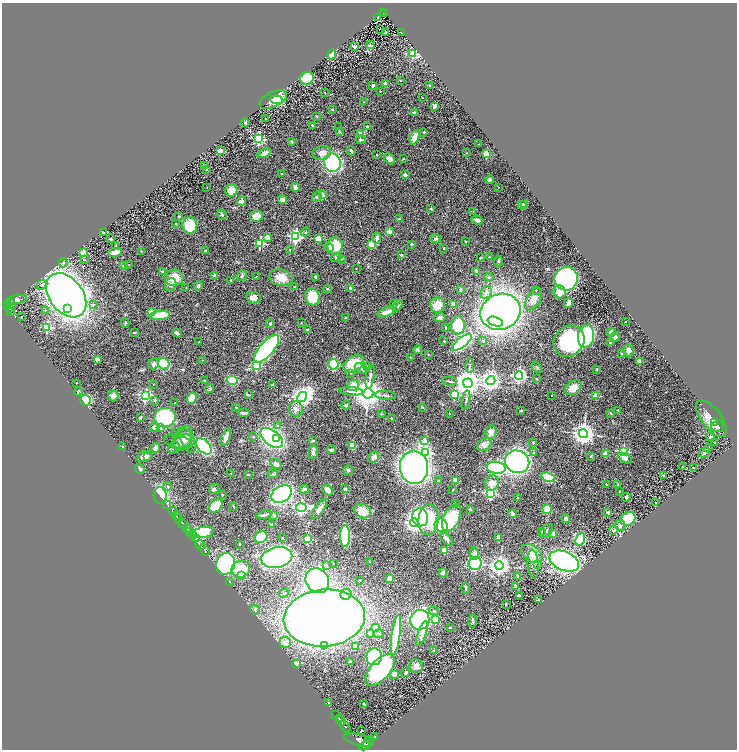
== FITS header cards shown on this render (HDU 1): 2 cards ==
NAXIS1  =                 1469
NAXIS2  =                 1495

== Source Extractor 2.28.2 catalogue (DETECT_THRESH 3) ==
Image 1469 x 1495 px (HDU 1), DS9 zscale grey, zoomed out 1/2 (1 PNG px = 2 x 2 image px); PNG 739 x 752 px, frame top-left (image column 1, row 1494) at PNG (2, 3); each listed source drawn as its Kron ellipse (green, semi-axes under 4 px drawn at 4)
Background 1.06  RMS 0.064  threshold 0.192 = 3 sigma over >= 5 px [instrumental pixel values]
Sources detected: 436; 21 cannot appear on this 1/2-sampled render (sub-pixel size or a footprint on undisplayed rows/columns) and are neither listed nor drawn; the other 415 listed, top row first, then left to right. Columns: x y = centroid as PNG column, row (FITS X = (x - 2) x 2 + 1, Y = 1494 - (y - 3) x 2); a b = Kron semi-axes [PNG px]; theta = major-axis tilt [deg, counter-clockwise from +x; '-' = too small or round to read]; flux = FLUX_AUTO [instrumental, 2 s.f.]
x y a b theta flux
383 13 2 2 - 22
385 14 3 2 - 27
377 17 4 2 - 19
381 30 2 1 - 81
385 33 3 2 - 9.7
402 33 4 1 - 97
371 45 4 3 - 14
355 47 2 2 - 150
332 54 5 3 - 240
413 54 3 3 - 580
307 78 7 6 - 290
400 80 2 2 - 6.4
385 84 2 2 - 67
373 85 2 2 - 63
429 86 2 2 - 35
380 91 2 2 - 6.8
325 92 2 2 - 4.3
422 97 2 2 - 3.7
273 99 14 7 26 240
276 100 6 3 -7 36
364 102 3 2 - 5.5
435 106 2 2 - 120
332 109 2 2 - 36
414 113 2 2 - 81
317 116 3 3 - 9.2
265 118 2 2 - 5.7
245 123 4 3 - 11
312 125 2 2 - 26
339 127 2 2 - 5.1
368 127 3 2 - 42
340 132 3 2 - 11
424 132 2 2 - 29
361 134 2 2 - 230
415 137 8 4 69 130
259 139 3 3 - 1600
361 140 5 3 - 21
292 142 2 2 - 48
479 144 2 1 - 6.1
221 151 2 2 - 320
351 151 5 2 - 21
264 153 7 4 25 52
322 153 9 7 13 98
466 153 3 2 - 4.5
486 154 3 2 - 480
377 155 2 2 - 18
389 159 6 4 -46 51
403 159 4 3 - 10
333 163 9 8 - 1700
204 165 3 2 - 11
207 170 2 2 - 17
282 174 2 2 - 40
405 175 4 4 - 31
490 180 4 4 - 27
207 187 2 1 - 2.9
295 187 4 4 - 37
499 187 2 2 - 4.9
231 190 6 6 - 160
322 195 2 2 - 150
317 197 5 4 - 22
283 200 4 3 - 63
241 201 4 4 - 42
525 204 3 2 - 12
522 205 4 3 - 75
431 209 3 3 - 8.3
473 211 3 2 - 6
222 215 5 3 - 18
178 216 3 3 - 9.7
256 216 6 5 - 150
399 219 2 2 - 80
477 220 6 3 -19 65
175 223 2 2 - 13
190 225 8 7 - 420
306 232 4 3 - 13
389 232 3 2 - 210
104 233 4 2 - 14
296 236 4 4 - 2600
267 237 2 2 - 220
377 238 6 4 -89 33
111 239 2 2 - 28
318 239 3 3 - 280
435 239 5 4 - 24
466 241 3 2 - 5.7
260 243 3 3 - 960
371 244 3 2 - 390
412 244 3 2 - 22
116 245 3 3 - 9.5
335 246 9 7 86 270
329 247 5 4 - 45
444 248 2 2 - 29
290 249 3 2 - 7.1
205 250 3 3 - 8.5
141 251 3 2 - 5.2
84 252 3 2 - 430
115 252 7 3 15 160
401 255 2 2 - 35
490 257 4 3 - 11
336 258 5 3 - 14
481 258 3 3 - 8.4
84 259 2 2 - 10
341 259 2 2 - 7.4
499 261 6 4 89 19
63 263 5 3 - 14
129 264 2 2 - 3.3
123 265 2 2 - 54
356 269 2 2 - 9.6
477 271 2 2 - 170
162 272 3 3 - 11
215 275 2 2 - 90
242 276 6 4 70 21
256 277 2 2 - 10
315 277 2 2 - 43
489 277 5 3 - 15
174 278 9 8 - 220
281 278 12 8 -15 180
566 279 12 11 - 2400
231 281 3 2 - 29
42 285 5 4 - 31
171 285 6 5 - 42
198 285 5 4 - 19
295 287 2 2 - 11
186 288 2 2 - 5.3
351 288 2 2 - 150
327 289 4 3 - 8.6
460 289 2 2 - 86
536 290 2 2 - 15
486 292 7 5 62 54
559 292 6 6 - 110
66 295 25 17 -52 11000
312 297 8 7 - 310
254 298 7 6 - 65
534 299 12 6 60 110
17 300 10 4 10 80
394 303 3 2 - 22
568 303 5 3 - 51
11 304 5 3 - 580
7 305 4 2 - 490
93 305 3 3 - 18
437 305 7 7 - 200
453 305 4 4 - 92
398 306 6 3 47 18
10 308 4 2 - 310
68 308 3 3 - 1700
45 310 3 3 - 14
11 311 3 2 - 210
151 311 2 2 - 130
387 312 9 4 18 100
501 312 20 17 24 7300
160 315 10 4 5 330
21 316 2 1 - 7.2
346 317 2 2 - 24
440 317 6 4 9 39
495 322 8 4 -18 280
625 322 2 1 - 8.6
125 323 5 3 - 12
301 323 2 2 - 18
270 324 4 4 - 22
458 325 9 7 89 430
47 327 3 3 - 1100
445 327 4 2 - 8.2
307 330 2 2 - 17
134 332 3 2 - 20
611 332 4 4 - 45
177 333 5 3 - 24
586 336 11 8 79 1000
615 337 5 5 - 34
199 341 3 2 - 4.8
444 341 2 2 - 18
483 341 3 2 - 8.5
569 341 16 14 48 1300
462 342 11 5 40 2500
610 343 2 2 - 37
267 349 17 7 50 2300
418 350 4 4 - 22
628 351 6 5 - 69
622 353 2 2 - 41
429 355 3 2 - 6.1
411 358 4 2 - 7.6
97 359 2 2 - 130
202 360 2 1 - 3.3
639 361 2 2 - 170
153 364 5 5 - 41
164 364 6 5 - 580
334 364 5 5 - 630
354 364 11 7 32 460
257 365 3 3 - 980
368 366 4 3 - 26
470 366 7 3 89 19
536 367 6 4 -58 19
361 369 7 3 -33 23
597 369 3 2 - 11
351 373 3 3 - 13
370 376 12 3 82 44
519 376 4 4 - 2800
537 379 3 2 - 7.2
232 380 6 4 -7 620
205 381 2 2 - 49
450 381 7 3 -9 20
491 381 4 4 - 7200
76 383 2 1 - 7.8
468 383 5 5 - 18000
153 384 2 1 - 3.4
273 385 4 3 - 15
353 385 6 5 - 140
573 388 9 6 35 140
210 389 4 3 - 19
78 391 4 2 - 10
351 391 11 3 -5 35
368 393 5 5 - 23000
454 394 3 3 - 620
146 395 4 4 - 2300
248 395 4 3 - 13
385 395 11 3 -4 30
551 395 2 1 - 3.9
596 395 2 2 - 250
113 396 5 5 - 69
302 397 5 4 - 8000
192 398 6 4 69 130
85 400 5 5 - 830
155 400 2 2 - 36
466 400 10 3 81 23
175 403 2 1 - 6
346 405 4 3 - 26
236 407 2 2 - 11
423 407 4 3 - 9.3
296 409 7 7 - 57
521 410 3 2 - 15
618 410 2 2 - 4.6
244 413 5 2 - 28
449 413 2 2 - 20
611 413 3 2 - 10
381 414 3 2 - 6.3
140 417 3 3 - 9.5
165 417 11 9 16 850
391 418 2 2 - 9.3
712 419 21 10 -52 200
715 423 2 2 - 9.9
278 426 3 3 - 20
718 426 6 5 - 33
154 427 4 4 - 37
160 428 4 3 - 16
491 432 7 5 77 84
176 433 2 2 - 4.9
583 434 4 4 - 11000
226 437 9 3 71 75
253 437 4 2 - 8.8
710 437 4 4 - 25
272 438 13 7 -39 2900
183 439 13 9 62 160
276 439 3 3 - 450
188 441 13 6 -67 62
313 441 4 2 - 10
425 441 3 3 - 190
178 442 14 7 -16 49
182 442 10 6 23 86
533 442 3 3 - 11
714 442 2 2 - 14
484 444 8 5 30 71
352 445 4 3 - 240
204 446 10 5 -47 1600
123 447 2 2 - 23
155 448 5 4 - 37
174 448 6 4 47 40
708 448 4 4 - 16
331 450 5 3 - 25
623 451 3 3 - 1400
313 452 7 4 -90 44
425 452 4 4 - 2500
533 453 4 3 - 14
704 453 6 4 27 29
605 454 2 2 - 160
147 456 3 3 - 33
144 457 8 5 14 67
373 457 6 5 - 45
590 457 3 2 - 5.5
625 458 7 4 -29 62
517 462 12 11 - 4000
276 464 6 4 -32 60
414 467 16 14 -84 5500
682 467 2 1 - 4.7
693 467 2 2 - 14
496 468 9 6 -10 1600
140 469 5 4 - 30
348 470 5 5 - 23
231 473 2 2 - 4.1
273 474 5 4 - 21
248 475 2 2 - 23
663 475 3 2 - 5.9
548 477 7 4 -17 590
455 480 2 2 - 240
438 481 4 3 - 8.9
492 483 8 7 - 98
606 484 2 2 - 23
618 485 3 2 - 4.7
168 486 4 3 - 14
214 489 5 5 - 23
304 489 4 4 - 33
345 489 2 2 - 89
327 490 6 4 -44 75
453 490 3 2 - 5.3
619 491 2 2 - 17
490 493 3 3 - 1800
282 494 11 8 32 3000
160 495 8 6 -85 930
222 495 2 2 - 19
626 497 4 3 - 18
518 498 2 2 - 10
455 503 2 2 - 8.6
656 503 2 2 - 28
167 504 2 2 - 39
216 506 8 5 43 280
233 506 2 2 - 14
301 508 5 4 - 3200
319 509 12 4 56 67
470 509 2 2 - 37
547 509 5 4 - 170
172 511 4 2 - 150
362 511 9 6 -27 190
608 512 2 2 - 78
264 514 7 3 10 26
513 514 4 3 - 32
274 515 2 2 - 65
176 516 4 2 - 1200
420 517 9 7 -71 2200
451 518 14 8 64 730
566 518 4 3 - 38
179 519 2 2 - 450
429 519 15 10 85 560
628 519 8 6 34 340
414 523 4 4 - 4400
183 524 5 2 - 1700
272 524 4 4 - 17
441 525 7 6 - 730
620 525 5 5 - 52
187 528 4 2 - 550
614 530 4 3 - 15
546 531 8 5 46 34
189 532 4 2 - 540
541 532 2 2 - 15
203 533 11 5 11 600
553 533 3 3 - 47
193 535 4 2 - 990
345 536 11 5 -90 910
261 537 6 5 - 360
282 538 2 2 - 7.3
498 538 4 3 - 53
196 539 4 3 - 1300
308 539 3 3 - 500
447 539 8 4 -49 50
580 539 6 4 66 680
239 544 2 2 - 17
200 545 5 2 - 1700
204 550 6 2 -54 1300
444 550 2 2 - 210
474 553 6 4 -80 52
532 554 12 8 -36 120
277 557 15 10 10 4100
370 561 3 3 - 9
564 561 15 9 -22 3600
333 563 2 2 - 12
475 563 7 6 - 1300
226 564 11 9 70 2400
533 564 14 5 -86 83
538 564 3 3 - 9.9
326 565 3 3 - 9.5
499 566 4 4 - 7500
241 569 9 8 - 340
443 573 5 4 - 36
241 576 3 3 - 390
518 576 4 3 - 28
389 578 3 3 - 99
359 580 2 1 - 5.5
229 581 3 2 - 11
317 581 13 11 -56 3400
515 586 4 2 - 25
466 588 5 3 - 13
284 593 5 2 - 9.1
346 594 5 5 - 190
519 595 3 2 - 18
538 600 2 2 - 47
506 604 3 2 - 5.6
255 610 5 4 - 18
434 611 5 4 - 22
324 618 40 28 5 14000
436 619 4 4 - 200
420 620 10 9 - 3300
473 621 6 2 -87 29
376 627 2 2 - 160
450 627 2 2 - 17
370 633 2 2 - 75
422 633 13 4 72 80
379 634 5 3 - 17
396 635 21 3 82 840
285 642 6 5 - 97
324 646 4 3 - 17
355 646 2 2 - 150
434 651 4 4 - 18
374 657 8 7 - 1200
350 662 3 3 - 28
296 663 2 2 - 150
416 666 7 6 - 72
380 670 19 10 49 1300
406 673 3 2 - 36
394 674 2 2 - 290
329 703 3 3 - 8.1
363 704 2 2 - 9.2
336 715 2 1 - 99
339 719 4 2 - 1000
341 721 5 2 - 1200
345 727 6 2 -53 440
362 731 2 2 - 58
375 737 2 1 - 4.8
371 739 2 1 - 410
359 740 15 5 -15 9100
368 743 4 2 - 2000
364 746 5 2 - 3400
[21 sub-pixel or undisplayed-footprint detections neither listed nor drawn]